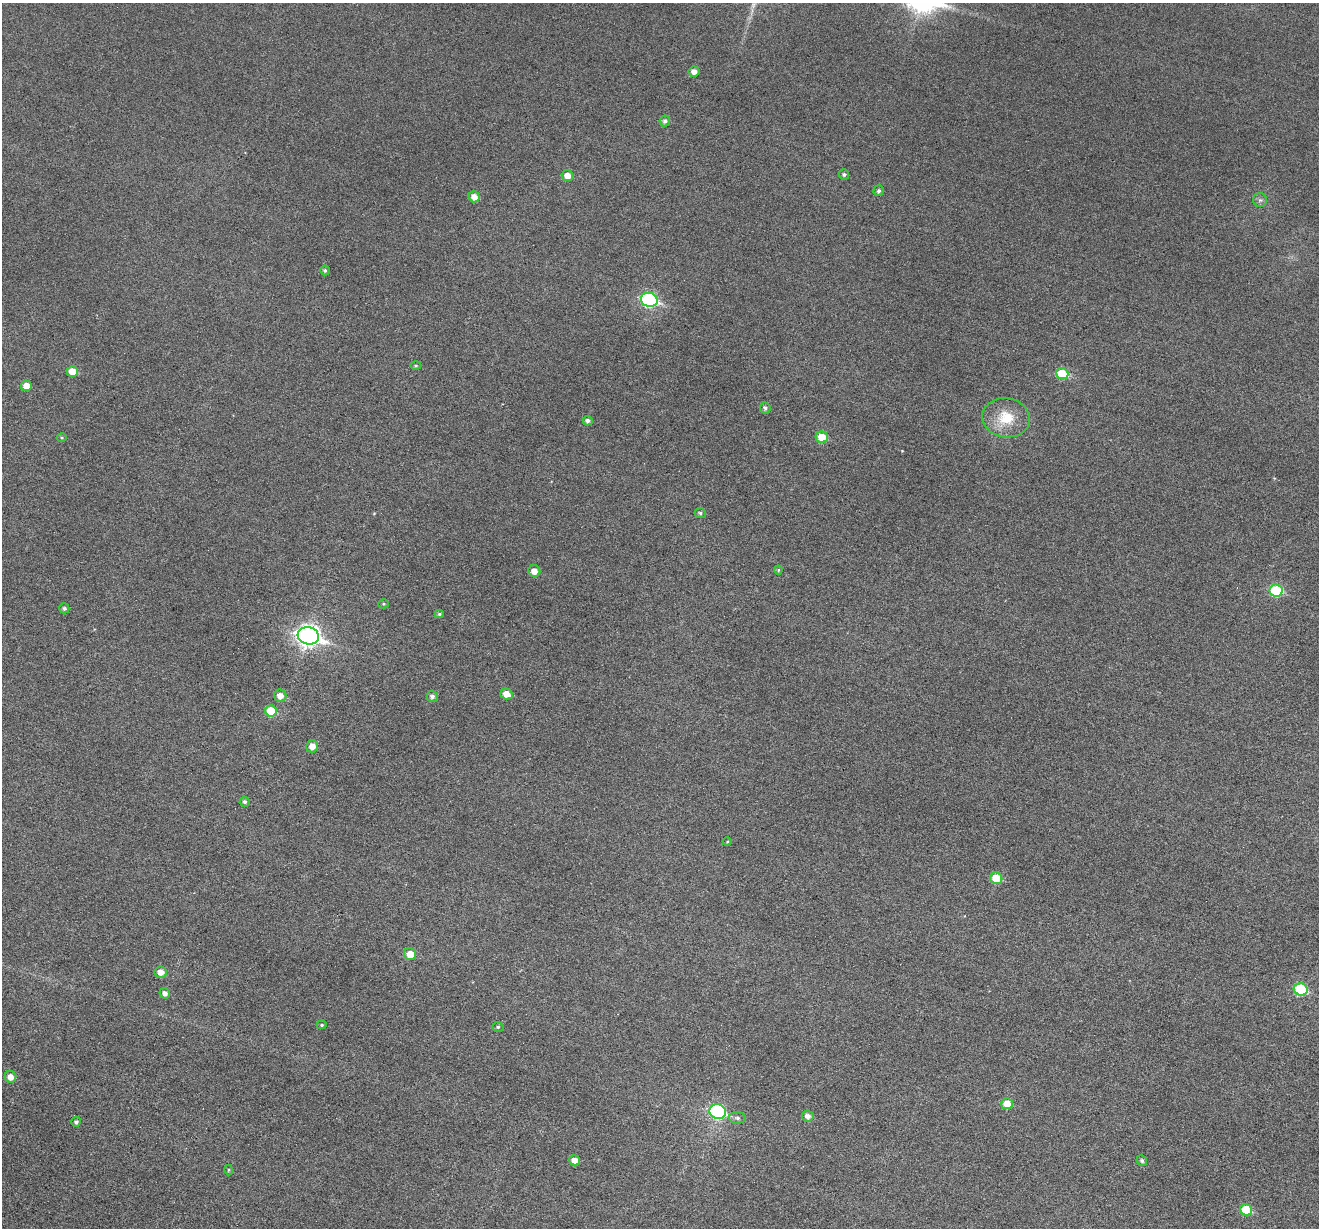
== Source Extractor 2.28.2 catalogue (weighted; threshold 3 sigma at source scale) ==
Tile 7 of 4 x 4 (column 3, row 2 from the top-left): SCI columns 2639-3955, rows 2709-3934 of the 5273 x 5289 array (HDU 1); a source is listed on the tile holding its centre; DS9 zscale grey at full resolution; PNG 1321 x 1230 px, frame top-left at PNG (2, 3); each listed source drawn as its Kron ellipse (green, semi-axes under 4 px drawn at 4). Nothing masked; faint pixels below the display range render black.
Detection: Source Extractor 2.28.2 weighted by HDU 2 'WHT'; one run over the whole footprint, this tile lists its part. Background 0.0472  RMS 0.0054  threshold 0.0222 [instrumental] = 3 sigma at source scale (4.09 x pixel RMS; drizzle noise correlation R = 1.36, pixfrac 0.8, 0.05/0.05 arcsec/px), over >= 5 px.
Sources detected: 50; all 50 listed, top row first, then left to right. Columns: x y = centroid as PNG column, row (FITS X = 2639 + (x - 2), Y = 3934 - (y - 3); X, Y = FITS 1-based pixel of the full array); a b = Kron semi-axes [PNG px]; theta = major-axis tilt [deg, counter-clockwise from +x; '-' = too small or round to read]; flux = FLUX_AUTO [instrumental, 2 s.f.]
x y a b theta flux
694 72 5 5 - 2.9
665 121 5 5 - 1.3
844 174 5 5 - 0.98
567 176 6 5 - 5.2
879 191 5 5 - 1.2
474 197 5 5 - 4.6
1260 200 7 7 - 1.4
325 270 5 4 - 0.94
649 300 8 7 - 74
416 365 5 3 - 0.58
72 371 6 5 - 8.2
1062 374 6 5 - 18
26 386 5 5 - 5.1
765 408 5 5 - 1.4
1006 418 24 19 -9 15
588 421 5 4 - 1.6
62 437 5 3 - 0.5
822 437 6 5 - 10
700 513 5 5 - 0.95
778 570 4 4 - 0.62
534 571 6 5 - 4.3
1276 590 6 6 - 29
383 604 5 4 - 0.6
64 608 5 5 - 1.1
439 614 4 4 - 0.79
308 636 11 8 -15 280
506 694 6 5 - 5
280 696 6 6 - 3.9
432 696 5 5 - 1.7
271 711 6 5 - 13
312 746 6 6 - 4.2
245 802 5 5 - 1.2
727 842 4 3 - 0.4
996 878 6 5 - 13
410 954 6 6 - 6.9
161 972 6 6 - 3.7
1301 989 7 6 - 29
165 993 5 5 - 2.1
322 1025 5 4 - 0.6
498 1027 6 5 - 0.8
10 1077 6 5 - 3.9
1007 1104 6 5 - 7.8
718 1111 8 7 - 64
808 1116 6 5 - 2.6
737 1118 8 5 -2 1.4
76 1122 5 4 - 1.2
574 1160 5 5 - 4.1
1142 1160 5 5 - 1.3
228 1170 5 3 - 0.49
1246 1210 6 5 - 14